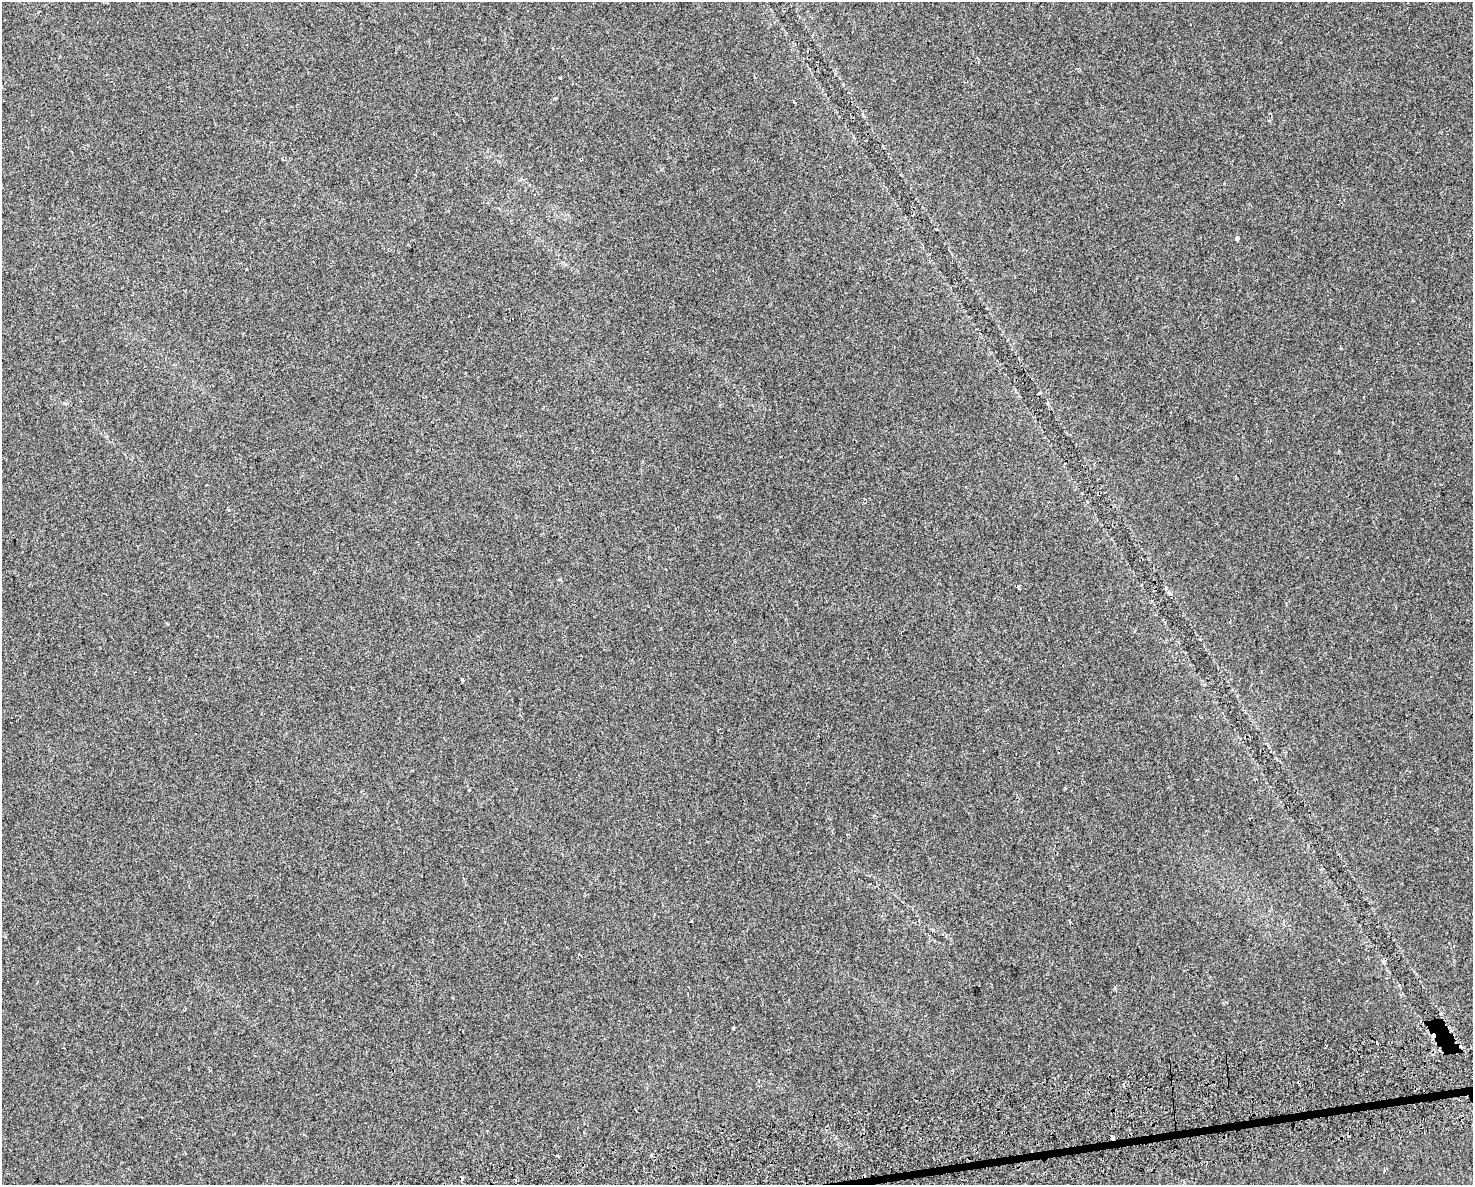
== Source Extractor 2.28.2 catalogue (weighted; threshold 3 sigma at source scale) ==
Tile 5 of 3 x 4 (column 2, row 2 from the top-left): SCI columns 1565-3035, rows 2406-3588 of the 4556 x 4811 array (HDU 1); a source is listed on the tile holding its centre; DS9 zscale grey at full resolution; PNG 1475 x 1187 px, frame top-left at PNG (2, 2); no overlay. Shown black and unused: <1% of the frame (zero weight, under 2 of 3 exposures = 3% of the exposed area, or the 3 px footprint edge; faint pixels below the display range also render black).
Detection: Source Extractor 2.28.2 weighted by HDU 2 'WHT'; one run over the whole footprint, this tile lists its part. Background 0.0393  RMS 0.0057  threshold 0.0257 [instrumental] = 3 sigma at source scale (4.5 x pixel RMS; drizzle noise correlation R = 1.50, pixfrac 1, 0.0396/0.0396 arcsec/px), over >= 5 px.
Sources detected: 14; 5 cosmic-ray / hot-pixel residue — not listed; the other 9 listed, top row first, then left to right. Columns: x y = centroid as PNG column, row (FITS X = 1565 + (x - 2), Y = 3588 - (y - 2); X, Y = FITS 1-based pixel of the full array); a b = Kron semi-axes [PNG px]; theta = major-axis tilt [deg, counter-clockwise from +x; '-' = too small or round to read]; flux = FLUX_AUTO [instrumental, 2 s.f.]
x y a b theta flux
556 98 3 3 - 0.98
581 159 3 3 - 0.75
1237 238 4 3 - 3.8
1169 593 7 4 -44 1.1
462 680 4 4 - 0.69
691 921 3 2 - 0.59
1377 1043 4 3 - 3.5
1112 1138 3 3 - 4.9
1384 1171 5 3 - 0.67
Overlapping masked pixels (flux is a lower limit): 3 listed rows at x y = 581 159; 1377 1043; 1112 1138